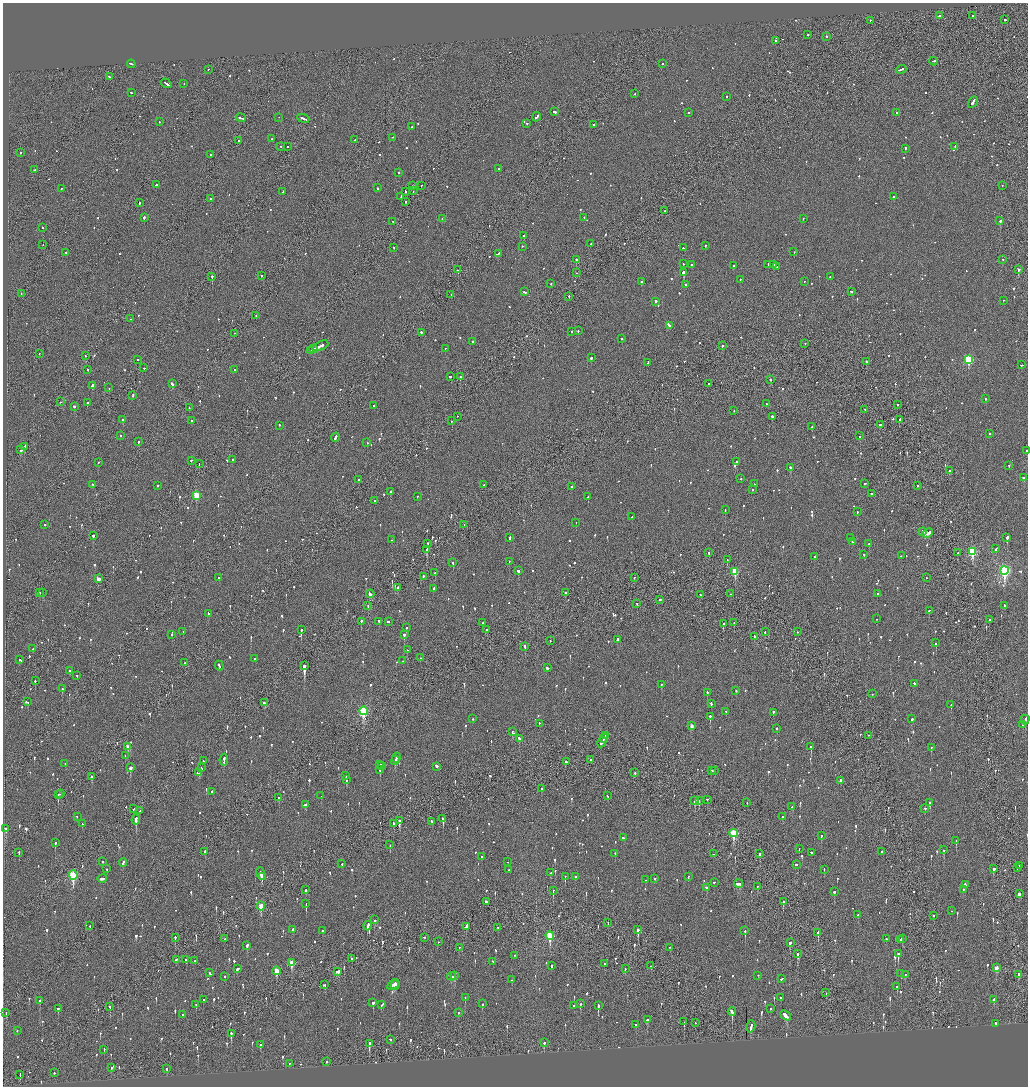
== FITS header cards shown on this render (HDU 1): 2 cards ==
NAXIS1  =                 2051
NAXIS2  =                 2168

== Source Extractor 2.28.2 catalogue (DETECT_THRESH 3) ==
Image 2051 x 2168 px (HDU 1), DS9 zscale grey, zoomed out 1/2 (1 PNG px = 2 x 2 image px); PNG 1030 x 1088 px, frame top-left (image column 2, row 2168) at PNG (3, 3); each listed source drawn as its Kron ellipse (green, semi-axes under 4 px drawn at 4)
Background -0.0788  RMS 0.075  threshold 0.225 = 3 sigma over >= 5 px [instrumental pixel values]
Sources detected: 1305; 56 cannot appear on this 1/2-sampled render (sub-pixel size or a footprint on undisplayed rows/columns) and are neither listed nor drawn; of the other 1249, the 500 brightest by FLUX_AUTO listed and drawn (749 fainter detections omitted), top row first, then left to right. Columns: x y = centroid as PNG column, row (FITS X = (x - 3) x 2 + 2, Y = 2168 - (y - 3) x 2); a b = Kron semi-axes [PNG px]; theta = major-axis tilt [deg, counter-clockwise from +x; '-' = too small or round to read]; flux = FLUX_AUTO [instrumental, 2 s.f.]
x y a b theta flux
939 16 2 2 - 150
973 16 2 1 - 69
1005 20 2 2 - 92
870 21 2 1 - 92
808 35 2 2 - 110
826 37 2 2 - 120
775 41 2 2 - 120
934 61 4 2 - 150
131 64 4 2 - 210
662 64 2 2 - 68
208 70 2 1 - 60
901 70 5 2 - 250
109 77 2 2 - 72
166 84 6 2 -33 250
184 84 2 1 - 81
132 93 3 2 - 130
634 94 2 2 - 81
726 97 2 2 - 59
973 102 6 2 60 280
554 112 4 2 - 130
688 113 2 2 - 110
897 113 2 2 - 120
537 117 5 2 - 230
241 118 5 2 - 210
279 118 2 2 - 54
303 119 6 2 -23 270
159 122 2 2 - 55
527 124 2 2 - 76
593 125 2 2 - 120
412 127 2 2 - 120
392 138 2 2 - 61
272 139 2 2 - 110
355 140 2 2 - 90
239 141 2 2 - 87
281 147 2 2 - 61
287 147 2 2 - 140
955 147 2 2 - 56
905 149 3 2 - 94
21 153 2 2 - 140
210 155 2 2 - 120
499 169 2 2 - 88
34 170 2 2 - 51
399 173 2 2 - 67
156 185 2 2 - 320
413 186 2 2 - 56
421 186 2 1 - 56
1002 186 2 2 - 52
377 188 2 2 - 140
61 189 2 2 - 63
413 191 2 1 - 62
283 192 2 2 - 140
405 192 2 2 - 66
401 197 4 2 - 130
893 197 2 2 - 150
210 199 2 2 - 74
406 202 2 1 - 110
139 203 2 2 - 93
665 211 2 1 - 79
144 218 2 2 - 520
584 218 2 2 - 73
442 219 2 1 - 62
803 219 2 2 - 79
1000 221 2 2 - 340
393 222 2 2 - 51
42 228 2 2 - 61
524 236 2 2 - 220
591 244 2 2 - 51
43 245 2 1 - 170
705 246 2 2 - 75
522 247 2 2 - 59
394 248 2 2 - 53
683 248 2 2 - 63
794 252 2 2 - 68
66 253 2 2 - 63
498 254 4 2 - 190
576 260 2 2 - 240
1003 260 2 2 - 69
683 264 2 2 - 60
692 265 2 2 - 61
768 265 2 2 - 74
773 265 3 2 - 100
734 266 2 2 - 140
776 267 3 2 - 96
458 270 3 1 - 100
1018 270 2 2 - 480
577 273 2 1 - 55
684 273 2 2 - 8200
262 276 2 2 - 88
212 277 2 2 - 430
830 277 2 2 - 74
740 280 2 2 - 72
641 282 2 2 - 250
805 282 2 1 - 54
551 284 2 2 - 55
686 285 2 2 - 240
524 292 3 2 - 140
851 292 2 2 - 84
21 294 2 1 - 84
451 295 2 1 - 54
569 297 2 2 - 58
1003 301 2 2 - 54
656 302 2 2 - 410
256 316 2 1 - 70
130 319 2 2 - 130
669 326 3 2 - 86
578 331 2 2 - 84
572 332 2 2 - 56
421 333 2 2 - 72
235 334 2 1 - 52
622 339 2 2 - 54
472 342 2 2 - 120
805 344 2 2 - 75
320 346 9 2 24 300
722 346 2 2 - 350
313 349 4 2 - 180
445 349 2 2 - 54
310 351 3 1 - 100
39 354 2 2 - 66
85 356 2 1 - 61
591 358 2 2 - 610
138 360 2 2 - 190
968 360 4 3 - 1300
866 362 2 2 - 450
648 363 2 1 - 140
1022 365 3 2 - 96
144 368 2 2 - 86
88 370 2 2 - 54
235 370 2 2 - 110
450 377 2 2 - 90
460 377 2 2 - 120
770 380 2 2 - 56
172 384 3 2 - 410
709 384 2 1 - 63
92 386 3 2 - 490
109 388 2 2 - 65
133 396 3 2 - 170
985 399 2 2 - 67
60 402 2 2 - 54
87 403 2 2 - 260
766 404 2 2 - 52
898 405 2 2 - 89
374 406 2 2 - 90
74 407 2 2 - 320
189 408 2 2 - 53
865 410 2 2 - 94
734 411 2 1 - 51
457 417 2 1 - 76
772 417 2 2 - 260
123 420 3 2 - 160
900 420 2 2 - 83
192 421 2 2 - 72
452 421 2 2 - 52
881 425 3 2 - 310
280 426 2 2 - 64
812 427 2 2 - 480
990 434 2 2 - 93
120 436 2 2 - 71
860 436 2 1 - 140
335 438 4 2 - 130
139 442 2 2 - 110
367 443 2 1 - 73
25 447 3 2 - 290
21 450 3 2 - 260
1026 451 2 2 - 77
232 460 2 2 - 70
191 461 2 2 - 120
737 462 3 2 - 100
98 463 2 2 - 100
199 464 2 1 - 78
1009 466 2 2 - 75
790 468 2 2 - 260
949 471 2 2 - 160
1024 478 3 2 - 190
741 479 2 2 - 72
359 480 3 2 - 91
755 484 2 2 - 58
865 484 2 2 - 100
93 485 2 2 - 62
484 485 2 2 - 170
157 486 2 2 - 290
917 486 2 2 - 57
571 487 2 2 - 64
752 490 2 2 - 83
390 492 2 2 - 210
871 494 2 2 - 54
196 496 3 3 - 560
417 497 2 2 - 66
588 497 2 1 - 170
374 501 2 2 - 87
725 510 2 2 - 280
857 512 2 2 - 63
632 517 2 2 - 65
576 523 2 2 - 60
45 525 2 2 - 59
464 525 2 1 - 51
923 532 3 2 - 81
927 533 6 2 26 310
93 536 2 2 - 260
510 538 3 2 - 150
851 538 2 2 - 120
1007 538 3 2 - 320
392 540 2 2 - 70
852 542 3 2 - 180
428 544 2 2 - 53
869 544 3 2 - 120
996 549 3 2 - 77
427 550 4 2 - 290
972 552 4 3 - 1200
709 553 2 2 - 54
958 553 2 2 - 58
864 555 2 2 - 60
901 556 2 2 - 83
814 557 2 2 - 73
727 560 2 2 - 87
509 562 2 2 - 63
453 563 2 2 - 100
518 571 3 2 - 230
1004 571 4 3 - 2800
735 572 3 3 - 550
435 573 2 2 - 95
423 577 2 2 - 130
218 578 2 2 - 64
634 578 2 2 - 64
926 578 2 2 - 69
98 579 3 2 - 200
397 588 2 2 - 60
434 589 2 2 - 170
40 593 2 2 - 71
42 593 2 2 - 350
565 593 2 2 - 86
370 594 4 2 - 340
731 594 2 1 - 63
877 594 2 2 - 58
700 595 2 2 - 91
660 600 2 2 - 340
637 604 2 2 - 58
368 606 2 1 - 73
1005 606 2 2 - 87
929 611 2 2 - 130
208 614 3 2 - 75
877 619 2 2 - 62
989 620 2 2 - 120
361 622 2 2 - 310
379 622 3 2 - 68
388 622 3 2 - 66
483 623 2 2 - 150
734 623 2 1 - 53
723 624 3 2 - 130
406 628 2 2 - 61
301 630 2 2 - 380
487 630 2 2 - 61
183 632 2 2 - 67
765 632 3 2 - 78
797 632 2 1 - 72
171 635 2 2 - 67
404 635 2 2 - 290
754 637 2 2 - 110
617 640 3 2 - 170
550 641 2 2 - 52
936 643 2 2 - 120
525 647 2 2 - 160
32 649 3 2 - 80
407 650 2 2 - 68
420 658 2 2 - 63
255 659 2 2 - 280
19 660 2 2 - 62
403 661 2 2 - 63
185 663 2 2 - 110
219 666 5 2 - 320
304 666 3 2 - 2200
547 668 3 2 - 89
69 671 2 2 - 65
77 676 2 2 - 53
35 681 2 2 - 100
914 684 2 2 - 240
661 685 2 2 - 81
62 689 2 2 - 100
736 691 2 2 - 75
707 693 2 2 - 98
872 694 2 1 - 56
27 702 4 2 - 220
264 703 3 2 - 150
711 704 3 2 - 120
951 705 2 2 - 59
363 711 4 3 - 1700
726 712 2 2 - 67
773 713 2 2 - 110
710 717 3 2 - 190
472 719 2 2 - 66
912 719 3 2 - 72
1025 720 5 2 - 410
539 724 2 2 - 100
1022 725 3 2 - 100
691 726 3 3 - 92
777 729 2 2 - 54
512 732 4 2 - 86
605 736 3 1 - 140
869 736 2 1 - 80
519 739 3 2 - 110
604 739 4 2 - 180
602 743 5 2 - 190
128 747 3 2 - 190
811 747 2 2 - 130
931 748 2 2 - 150
125 756 2 2 - 67
396 758 5 2 - 270
224 760 6 2 83 210
591 760 2 1 - 51
203 761 2 2 - 63
395 761 5 2 - 220
566 762 2 2 - 120
65 764 2 2 - 86
380 765 2 2 - 59
382 766 2 2 - 160
437 767 2 2 - 480
130 768 3 2 - 590
201 768 2 2 - 71
380 770 3 2 - 250
712 771 2 2 - 53
714 771 2 2 - 110
199 773 3 2 - 110
635 773 3 1 - 230
346 776 2 2 - 80
92 777 3 2 - 130
346 780 3 2 - 100
841 781 2 2 - 70
541 789 2 2 - 170
212 792 2 2 - 120
61 794 2 1 - 52
58 795 2 2 - 160
321 796 2 2 - 72
607 796 3 2 - 61
279 798 2 2 - 58
707 800 2 2 - 150
695 801 3 2 - 310
699 801 3 2 - 73
747 803 2 1 - 60
930 803 3 2 - 180
305 805 3 2 - 120
792 807 3 2 - 100
133 809 2 1 - 110
925 809 3 2 - 54
140 811 2 2 - 77
77 817 2 2 - 58
783 817 3 2 - 67
443 819 3 2 - 430
136 820 5 2 - 800
399 821 3 2 - 320
432 822 2 2 - 58
82 824 2 2 - 75
394 824 2 2 - 69
6 829 3 2 - 120
734 833 4 3 - 730
821 836 2 2 - 260
624 838 3 2 - 120
956 841 3 2 - 140
55 843 2 2 - 240
390 845 2 1 - 52
799 849 2 1 - 100
944 850 2 2 - 340
205 852 2 2 - 120
881 852 2 2 - 100
19 853 2 2 - 120
812 853 3 2 - 120
615 854 2 2 - 55
713 854 2 1 - 130
760 854 3 2 - 200
482 857 2 2 - 140
102 862 2 2 - 110
508 862 2 1 - 62
123 863 4 2 - 130
342 864 2 2 - 77
796 865 2 2 - 370
1020 866 2 2 - 220
1017 868 2 2 - 88
107 869 2 2 - 88
994 869 2 2 - 1200
509 870 2 2 - 150
824 870 2 2 - 55
550 873 3 2 - 79
261 874 6 2 -72 260
73 876 5 3 - 1200
262 877 2 1 - 110
565 877 2 1 - 190
575 877 3 2 - 66
688 877 3 2 - 58
102 879 5 2 - 150
655 879 2 2 - 75
646 880 2 2 - 55
714 883 2 2 - 52
739 884 4 2 - 160
965 885 3 2 - 160
757 887 2 2 - 69
706 888 2 2 - 190
306 890 2 2 - 130
963 890 2 2 - 99
553 891 2 1 - 200
834 892 2 2 - 130
1019 894 3 2 - 360
486 902 2 2 - 530
783 902 3 2 - 68
306 904 2 2 - 190
261 907 4 3 - 430
951 911 2 2 - 73
858 915 2 2 - 78
933 916 2 2 - 80
375 920 2 2 - 57
608 923 2 1 - 64
90 926 2 1 - 110
368 926 5 2 - 220
466 927 3 2 - 2000
498 928 2 2 - 130
293 930 2 2 - 110
638 930 4 2 - 820
322 931 2 2 - 80
745 931 3 2 - 230
818 933 3 2 - 160
550 936 4 3 - 1100
175 938 2 2 - 120
424 938 2 2 - 55
225 939 2 2 - 67
886 939 2 2 - 96
902 939 2 2 - 68
900 940 2 2 - 280
438 942 2 1 - 83
790 943 3 2 - 200
247 946 3 2 - 140
459 948 2 1 - 87
670 948 2 2 - 52
797 954 4 2 - 730
898 954 3 2 - 320
514 956 2 2 - 65
352 959 2 1 - 160
176 960 2 2 - 84
186 960 2 2 - 110
195 961 2 2 - 73
493 962 2 2 - 53
292 963 4 3 - 380
604 964 2 1 - 180
551 966 3 2 - 96
651 966 2 2 - 61
996 968 3 2 - 170
238 969 4 2 - 98
625 969 3 2 - 73
276 971 4 3 - 300
338 972 4 3 - 150
209 973 2 2 - 78
901 974 2 1 - 53
905 975 2 2 - 69
1019 975 4 2 - 670
454 976 2 1 - 150
758 976 2 1 - 87
225 977 2 1 - 240
452 977 4 3 - 160
782 979 4 2 - 130
512 980 2 2 - 98
324 985 3 2 - 96
393 985 6 2 35 210
395 985 5 2 - 120
897 987 2 2 - 70
826 993 2 1 - 54
465 998 2 2 - 57
781 998 2 2 - 61
203 1000 3 2 - 56
994 1000 2 2 - 130
40 1001 2 2 - 220
373 1003 2 2 - 150
482 1004 2 2 - 260
580 1004 2 2 - 130
196 1005 2 2 - 61
382 1005 4 2 - 61
574 1006 2 2 - 64
598 1006 4 2 - 170
110 1007 3 2 - 130
58 1009 2 2 - 170
770 1009 2 2 - 56
732 1012 4 2 - 330
6 1013 2 1 - 66
458 1013 2 2 - 68
182 1015 2 2 - 110
786 1016 6 2 -40 1300
647 1020 3 2 - 88
684 1022 2 1 - 120
695 1023 2 1 - 71
996 1024 2 2 - 82
636 1025 2 2 - 280
751 1027 6 2 74 280
17 1031 2 2 - 120
231 1034 4 2 - 220
391 1040 2 2 - 71
544 1043 2 2 - 260
369 1044 3 2 - 380
260 1045 3 2 - 61
104 1050 2 2 - 65
327 1062 2 2 - 55
289 1064 2 2 - 53
111 1068 2 2 - 71
167 1069 3 2 - 71
54 1073 2 2 - 64
20 1075 3 1 - 94
At the frame edge (FLAGS 8, measured only in part): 1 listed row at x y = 1026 451
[749 fainter detections neither listed nor drawn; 56 sub-pixel or undisplayed-footprint detections neither listed nor drawn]